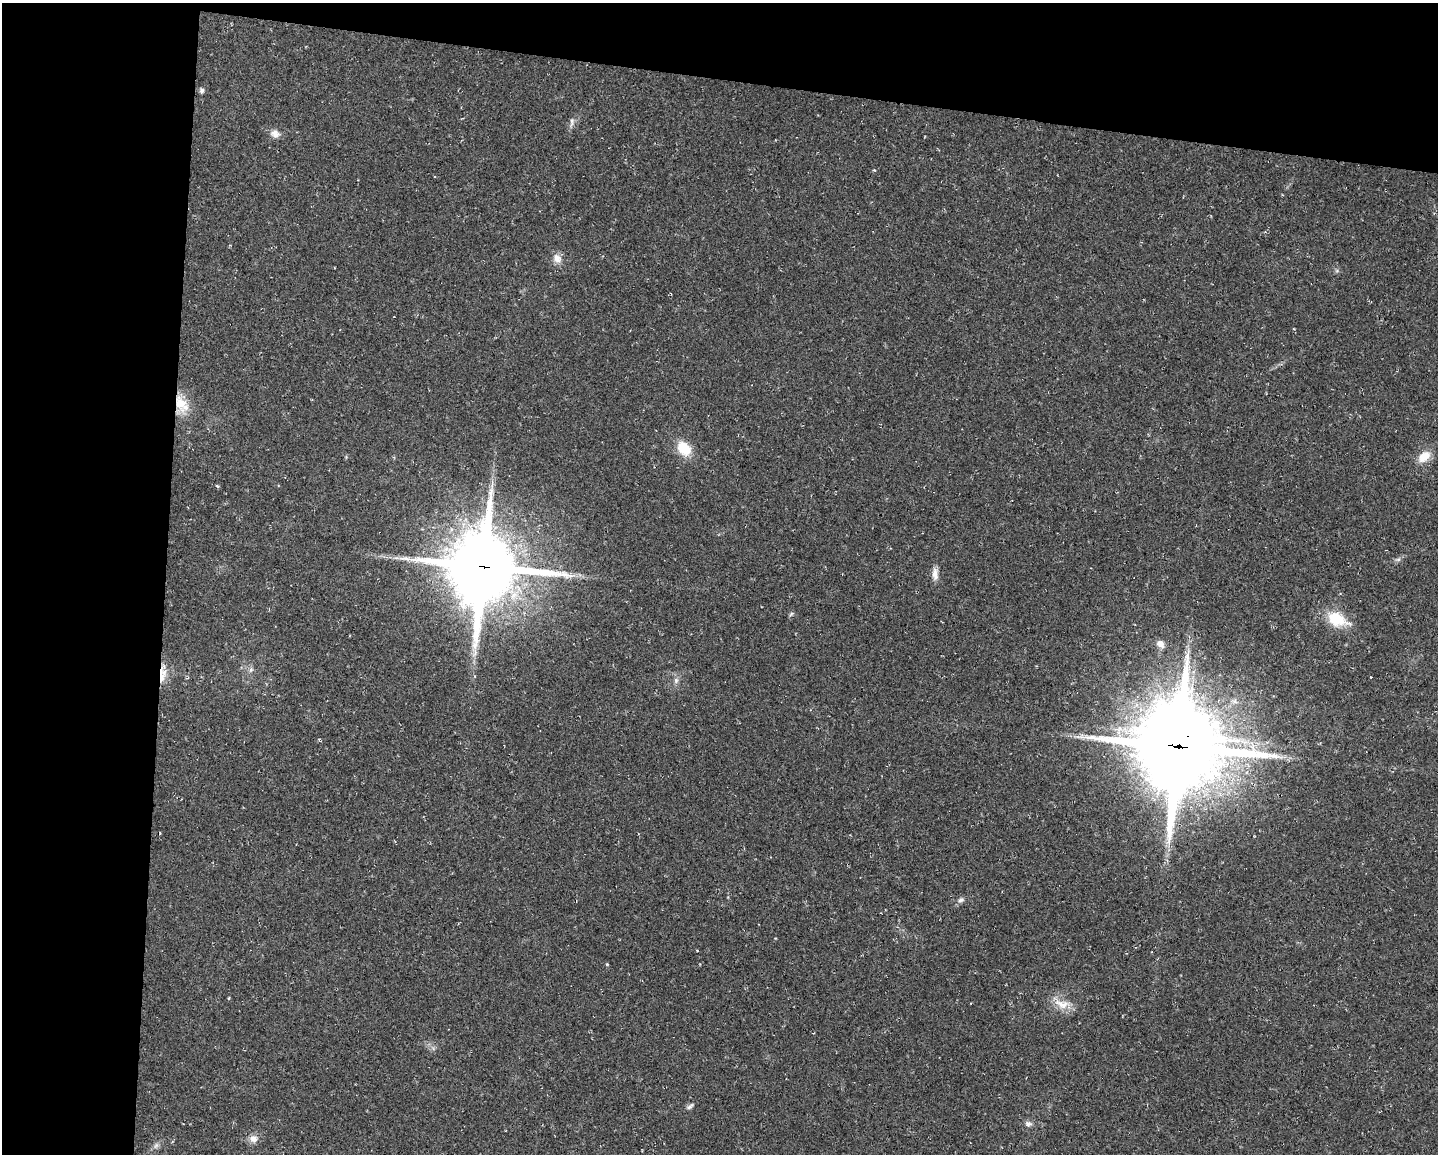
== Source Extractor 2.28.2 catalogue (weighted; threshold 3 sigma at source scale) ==
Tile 1 of 3 x 4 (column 1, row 1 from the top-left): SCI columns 219-1654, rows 3458-4609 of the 4631 x 4609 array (HDU 1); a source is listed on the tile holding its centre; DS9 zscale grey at full resolution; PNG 1440 x 1156 px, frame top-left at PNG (2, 3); no overlay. Shown black and unused: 18% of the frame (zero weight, under 2 of 3 exposures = <1% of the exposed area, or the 3 px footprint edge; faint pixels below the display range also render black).
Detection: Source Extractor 2.28.2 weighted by HDU 2 'WHT'; one run over the whole footprint, this tile lists its part. Background 0.0251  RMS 0.0063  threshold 0.0285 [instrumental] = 3 sigma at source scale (4.5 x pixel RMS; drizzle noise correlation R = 1.50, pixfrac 1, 0.05/0.05 arcsec/px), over >= 5 px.
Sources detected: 28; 2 cosmic-ray / hot-pixel residue — not listed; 1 inside a brighter listed object's ellipse — not listed separately; the other 25 listed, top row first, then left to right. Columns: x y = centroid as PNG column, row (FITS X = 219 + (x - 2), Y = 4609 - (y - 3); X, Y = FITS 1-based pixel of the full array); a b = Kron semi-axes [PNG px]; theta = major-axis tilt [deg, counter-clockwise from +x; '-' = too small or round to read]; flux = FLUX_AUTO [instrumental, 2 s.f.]
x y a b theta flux
201 90 6 6 - 1.5
572 122 14 5 81 2.2
275 134 12 10 -26 4.1
557 258 13 10 -60 4.5
180 403 24 15 -69 15
684 448 19 14 -48 14
1424 456 15 10 37 8.9
1398 559 7 4 1 1.2
483 567 24 21 85 5500
935 574 16 7 -85 4.2
791 614 7 4 45 0.92
1337 619 28 17 -24 19
1160 644 10 7 -48 4
475 652 12 5 86 3.2
251 670 7 6 - 1.6
161 678 27 7 58 8
676 680 8 6 -90 2
1178 746 34 30 -79 6100
961 900 9 6 20 2
607 964 3 3 - 0.55
1062 1004 24 12 -14 9.4
690 1106 10 5 41 1.6
1028 1124 9 7 -12 2.2
253 1139 12 10 -16 4
156 1145 8 5 58 1.7
Overlapping masked pixels (flux is a lower limit): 4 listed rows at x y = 180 403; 483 567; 161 678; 1178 746